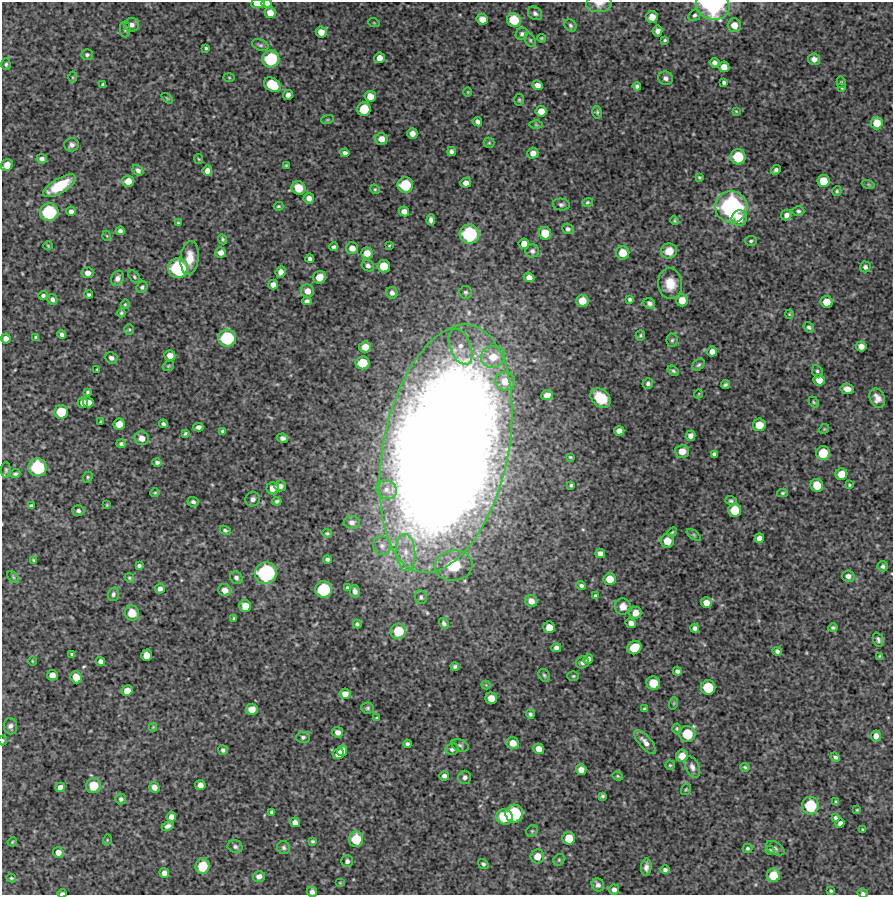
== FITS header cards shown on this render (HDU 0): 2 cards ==
NAXIS1  =                  891 /Length X axis
NAXIS2  =                  893 /Length Y axis

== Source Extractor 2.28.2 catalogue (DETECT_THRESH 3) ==
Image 891 x 893 px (HDU 0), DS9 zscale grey, 1 PNG px = 1 image px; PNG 895 x 897 px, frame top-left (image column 1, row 893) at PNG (2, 2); each listed source drawn as its Kron ellipse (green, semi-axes under 4 px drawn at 4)
Background 4040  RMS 220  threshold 647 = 3 sigma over >= 5 px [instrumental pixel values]
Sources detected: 362; all 362 listed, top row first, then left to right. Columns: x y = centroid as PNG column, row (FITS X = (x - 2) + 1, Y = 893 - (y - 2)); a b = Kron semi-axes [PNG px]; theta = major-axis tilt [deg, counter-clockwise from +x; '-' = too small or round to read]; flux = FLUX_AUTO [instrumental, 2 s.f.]
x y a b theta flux
258 3 7 5 1 2.2e+05
267 3 5 4 - 5.4e+04
599 4 13 8 6 9.7e+04
713 6 17 14 -17 1.3e+06
270 13 5 5 - 1.2e+05
535 13 8 6 -40 4.7e+04
694 15 6 5 - 2.9e+04
652 17 6 6 - 1.0e+05
482 19 5 5 - 1.2e+05
514 20 7 7 - 3.4e+05
374 23 6 3 -19 1.3e+04
132 25 7 6 - 6.9e+04
570 25 7 5 -47 3.4e+04
734 25 7 6 - 1.4e+05
125 29 8 5 -89 3.0e+04
657 31 5 5 - 4.9e+04
321 32 5 5 - 1.2e+05
522 34 6 5 - 3.2e+04
541 38 4 3 - 1.7e+04
530 40 7 5 -60 2.5e+04
665 40 3 3 - 1.9e+04
260 45 8 5 -19 3.0e+04
206 48 3 3 - 2.2e+04
87 55 5 5 - 3.2e+04
380 58 5 5 - 1.0e+05
271 59 8 8 - 6.4e+05
814 59 6 5 - 7.5e+04
714 63 5 4 - 5.2e+04
6 64 6 4 -89 2.6e+04
724 67 5 5 - 1.2e+05
72 77 5 3 - 1.4e+04
229 77 6 4 -2 1.6e+04
665 78 7 6 - 5.3e+04
724 82 4 3 - 2.7e+04
841 82 6 4 -77 2.1e+04
103 85 4 3 - 2.9e+04
272 85 9 6 -31 4.6e+05
537 85 5 4 - 8.5e+04
637 86 4 4 - 3.5e+04
842 88 3 3 - 1.7e+04
468 92 5 3 - 1.2e+04
288 95 5 5 - 6.0e+04
370 96 5 5 - 1.4e+05
167 98 6 3 -37 1.6e+04
519 100 6 5 - 2.2e+04
364 109 7 6 - 3.3e+05
541 111 6 5 - 1.3e+05
736 111 4 3 - 1.3e+04
597 112 6 5 - 2.5e+04
327 120 6 4 18 1.8e+04
478 122 5 4 - 5.3e+04
877 123 6 6 - 1.9e+05
536 125 6 4 -1 1.9e+04
412 133 5 5 - 8.7e+04
381 139 6 6 - 1.2e+05
489 143 5 5 - 1.8e+04
72 145 7 6 - 5.8e+04
451 151 4 4 - 4.0e+04
345 153 4 4 - 4.1e+04
533 153 5 5 - 9.5e+04
738 157 7 7 - 4.3e+05
42 159 5 4 - 4.7e+04
199 159 5 4 - 1.6e+04
7 165 6 5 - 1.4e+05
286 165 3 2 - 1.4e+04
138 170 6 4 -48 5.0e+04
776 170 5 4 - 3.5e+04
207 171 5 5 - 7.9e+04
699 177 4 3 - 1.9e+04
128 181 6 5 - 1.3e+05
823 181 6 6 - 2.2e+05
466 183 5 5 - 7.8e+04
868 184 7 4 -19 2.1e+04
405 185 8 7 - 4.8e+05
60 186 18 7 31 5.2e+05
298 188 7 6 - 1.8e+05
375 189 5 4 - 1.8e+04
837 191 5 4 - 2.3e+04
309 198 5 5 - 6.9e+04
587 202 5 4 - 2.0e+04
561 204 8 6 -6 3.6e+04
278 206 5 3 - 1.9e+04
731 207 16 16 - 2.2e+06
71 211 5 4 - 5.5e+04
404 211 5 5 - 8.2e+04
798 211 6 5 - 3.1e+04
49 212 9 9 - 8.2e+05
786 215 5 5 - 6.2e+04
739 218 8 7 - 2.0e+05
431 220 5 4 - 4.8e+04
675 220 5 4 - 1.6e+04
178 223 4 4 - 1.7e+04
568 229 6 5 - 3.4e+04
120 231 5 4 - 4.4e+04
545 233 6 6 - 2.3e+05
469 234 10 9 - 9.1e+05
107 236 5 3 - 1.1e+04
222 239 5 4 - 2.4e+04
751 241 6 5 - 2.6e+04
524 244 5 5 - 1.1e+05
389 245 3 2 - 1.3e+04
48 246 4 4 - 1.5e+04
334 247 4 3 - 3.3e+04
352 248 6 6 - 1.0e+05
532 251 7 6 - 4.1e+04
669 251 8 7 - 1.7e+05
221 252 5 5 - 7.9e+04
367 253 5 5 - 1.3e+05
623 253 7 6 - 2.1e+05
190 258 17 9 84 2.2e+05
310 259 4 3 - 3.5e+04
368 266 6 5 - 4.9e+04
384 266 6 6 - 2.6e+05
865 267 5 5 - 4.3e+04
178 268 10 10 - 1.0e+06
281 272 6 4 65 8.2e+04
88 273 6 5 - 8.1e+04
134 277 7 4 -47 2.5e+04
319 277 6 6 - 1.3e+05
529 277 5 4 - 8.0e+04
117 278 8 6 65 6.1e+04
670 284 15 12 -85 2.5e+05
273 285 5 5 - 8.7e+04
142 287 6 5 - 2.9e+04
307 291 6 6 - 1.0e+05
465 292 6 6 - 3.3e+04
392 293 6 5 - 5.2e+04
43 295 5 4 - 2.9e+04
89 295 4 3 - 2.8e+04
52 299 5 5 - 4.9e+04
630 299 4 3 - 2.7e+04
682 300 6 5 - 1.6e+05
307 301 4 4 - 3.5e+04
582 301 6 6 - 1.9e+05
827 302 6 5 - 1.9e+05
649 303 6 5 - 4.4e+04
125 304 5 4 - 1.8e+04
121 313 4 3 - 2.3e+04
789 314 4 4 - 1.5e+04
809 327 5 4 - 3.0e+04
129 329 5 5 - 2.1e+04
62 334 4 4 - 4.1e+04
640 336 5 4 - 2.3e+04
36 337 4 3 - 3.0e+04
6 338 5 5 - 7.7e+04
227 338 9 8 - 7.1e+05
672 340 6 5 - 2.7e+04
861 346 5 5 - 9.5e+04
365 347 6 5 - 1.4e+05
461 347 19 10 -69 1.9e+05
712 351 5 5 - 8.2e+04
170 356 5 5 - 1.0e+05
493 357 12 10 12 2.5e+05
111 358 6 5 - 4.8e+04
362 363 7 6 - 3.1e+05
699 365 7 5 42 2.8e+04
168 366 6 4 35 1.9e+04
97 369 3 2 - 1.2e+04
673 371 6 4 -35 2.9e+04
817 371 6 5 - 2.8e+04
819 380 6 5 - 1.5e+05
505 381 10 9 - 2.1e+05
648 383 5 5 - 3.7e+04
725 384 4 3 - 2.8e+04
847 389 7 5 -9 8.8e+04
87 392 4 3 - 2.2e+04
698 394 4 3 - 1.1e+04
547 395 5 5 - 8.9e+04
601 398 11 8 -39 4.1e+05
877 398 10 7 -67 1.0e+05
88 402 5 5 - 1.0e+05
814 402 6 4 -50 2.0e+04
83 403 5 5 - 9.3e+04
61 412 7 7 - 3.4e+05
101 421 3 2 - 9.7e+03
119 424 5 5 - 1.4e+05
163 424 4 3 - 3.2e+04
759 425 6 6 - 2.1e+05
198 427 5 4 - 5.2e+04
824 429 5 4 - 1.5e+04
223 431 4 3 - 2.6e+04
619 431 5 4 - 7.9e+04
185 433 4 3 - 2.3e+04
690 436 5 4 - 6.5e+04
142 438 7 6 - 1.1e+05
283 438 5 4 - 4.6e+04
121 444 5 4 - 2.9e+04
446 449 126 62 78 5.5e+07
682 451 7 6 - 1.5e+05
823 453 7 6 - 3.3e+05
714 454 4 4 - 3.8e+04
570 457 4 3 - 1.8e+04
157 462 5 4 - 3.3e+04
38 467 9 9 - 7.7e+05
6 470 7 5 90 2.6e+04
15 474 5 4 - 3.0e+04
841 474 6 6 - 1.7e+05
88 477 6 4 70 2.2e+04
571 485 3 3 - 2.3e+04
817 485 6 6 - 2.5e+05
849 485 4 3 - 1.7e+04
280 486 6 5 - 5.3e+04
273 488 6 6 - 1.2e+05
386 490 10 9 - 9.6e+04
155 493 5 4 - 1.7e+04
782 493 5 4 - 2.0e+04
253 499 7 7 - 5.4e+04
277 501 5 4 - 2.7e+04
731 501 6 4 -17 2.7e+04
193 502 5 5 - 4.0e+04
107 505 3 3 - 1.3e+04
31 506 4 4 - 3.3e+04
735 510 7 6 - 3.0e+05
78 511 6 5 - 3.9e+04
352 522 8 6 -1 6.2e+04
225 530 6 4 -28 2.5e+04
672 532 5 4 - 1.8e+04
327 533 5 4 - 2.4e+04
694 535 8 4 -36 2.4e+04
759 538 5 5 - 7.7e+04
667 541 7 6 - 1.8e+05
382 546 9 9 - 8.2e+04
406 552 18 9 -85 2.3e+05
600 553 5 4 - 6.4e+04
327 559 4 3 - 3.0e+04
34 560 4 2 - 1.6e+04
139 566 4 3 - 3.1e+04
454 566 19 15 7 4.9e+05
883 566 5 5 - 3.6e+04
266 573 11 10 - 1.2e+06
848 576 6 5 - 6.6e+04
13 577 7 4 -46 2.3e+04
129 578 5 4 - 2.0e+04
236 578 7 6 - 4.9e+04
610 579 6 6 - 1.9e+05
581 586 5 4 - 3.5e+04
347 588 4 3 - 2.1e+04
160 589 5 5 - 5.7e+04
324 589 8 8 - 6.7e+05
225 590 6 6 - 1.1e+05
355 591 6 5 - 6.3e+04
113 594 7 5 75 4.0e+04
595 596 4 3 - 2.4e+04
421 597 7 6 - 3.5e+04
531 601 6 5 - 1.1e+05
706 603 5 5 - 1.1e+05
245 606 6 6 - 1.7e+05
623 606 8 8 - 1.1e+05
132 613 7 7 - 2.5e+05
635 613 6 6 - 1.3e+05
234 618 4 3 - 1.9e+04
444 623 6 4 -60 3.9e+04
631 623 5 5 - 7.5e+04
357 624 4 3 - 2.6e+04
549 627 6 5 - 1.5e+05
695 628 4 4 - 5.0e+04
833 628 5 4 - 2.7e+04
398 631 8 7 - 3.6e+05
878 640 7 5 -67 3.7e+04
556 648 5 4 - 5.0e+04
634 648 7 6 - 3.1e+05
777 651 5 4 - 3.8e+04
72 654 3 3 - 2.0e+04
147 655 6 5 - 1.3e+05
880 656 3 3 - 1.7e+04
588 659 5 4 - 6.3e+04
32 661 5 3 - 1.2e+04
101 661 5 4 - 5.2e+04
582 663 6 6 - 4.5e+04
455 667 4 3 - 3.1e+04
677 671 5 4 - 4.4e+04
52 675 5 5 - 9.8e+04
544 675 7 5 -58 2.7e+04
573 676 6 5 - 2.1e+04
76 677 6 5 - 1.6e+05
653 683 7 6 - 2.8e+05
486 685 4 4 - 1.4e+04
708 687 7 7 - 4.2e+05
127 691 5 5 - 1.3e+05
345 694 5 5 - 1.0e+05
491 698 6 5 - 1.5e+05
674 703 6 4 72 1.9e+04
368 708 6 5 - 2.8e+04
252 709 6 5 - 1.5e+05
644 709 3 3 - 2.5e+04
530 714 4 4 - 2.7e+04
377 718 3 3 - 1.6e+04
10 726 8 6 -82 5.4e+04
153 727 4 4 - 1.3e+04
677 729 5 4 - 1.8e+04
338 732 6 5 - 7.6e+04
687 734 8 8 - 4.1e+05
876 736 5 5 - 7.7e+04
303 737 7 5 3 3.8e+04
3 741 5 3 - 2.2e+04
645 742 15 6 -50 9.2e+04
513 743 6 6 - 1.4e+05
407 744 4 4 - 3.1e+04
460 745 9 5 -22 3.5e+04
452 749 7 6 - 4.6e+04
539 749 5 5 - 1.2e+05
223 750 5 5 - 4.0e+04
342 751 5 5 - 1.1e+05
338 754 6 5 - 1.4e+05
682 756 6 6 - 1.3e+05
835 757 5 4 - 3.4e+04
670 765 5 4 - 1.8e+04
692 767 11 6 -65 6.4e+04
745 767 5 4 - 2.2e+04
581 770 5 5 - 1.2e+05
444 776 5 4 - 4.6e+04
618 776 5 4 - 1.7e+04
465 777 6 6 - 3.9e+04
200 785 5 5 - 8.7e+04
93 786 7 7 - 3.2e+05
60 787 5 4 - 8.3e+04
154 787 5 5 - 9.0e+04
686 789 6 4 54 1.9e+04
602 796 4 4 - 2.8e+04
121 799 5 5 - 3.7e+04
836 802 4 3 - 2.0e+04
810 806 9 8 - 5.7e+05
857 810 4 3 - 1.5e+04
272 812 4 4 - 3.5e+04
514 813 9 9 - 7.3e+05
171 817 5 5 - 8.2e+04
504 817 8 7 - 4.3e+05
835 818 4 4 - 2.8e+04
295 822 5 4 - 7.5e+04
840 823 5 4 - 5.1e+04
168 826 6 4 25 4.7e+04
863 829 3 2 - 1.3e+04
532 831 6 5 - 2.3e+04
569 838 6 6 - 2.5e+05
356 839 8 7 - 3.4e+05
107 840 5 3 - 1.4e+04
313 841 4 3 - 2.2e+04
12 842 5 3 - 1.5e+04
235 847 7 6 - 4.2e+04
284 848 6 6 - 3.9e+04
747 848 5 4 - 2.6e+04
775 848 10 6 -30 4.3e+04
770 850 4 4 - 1.6e+04
58 852 5 5 - 8.4e+04
537 856 7 7 - 1.5e+05
559 860 6 5 - 2.6e+04
347 861 6 6 - 4.1e+04
483 864 5 4 - 3.1e+04
202 866 7 7 - 3.8e+05
646 867 8 5 86 6.8e+04
665 870 5 4 - 3.8e+04
164 873 5 5 - 7.7e+04
773 875 7 6 - 2.7e+05
259 876 6 5 - 7.1e+04
11 878 5 3 - 2.0e+04
340 883 5 3 - 1.2e+04
598 885 7 6 - 5.6e+04
614 890 5 5 - 5.6e+04
831 891 4 3 - 2.1e+04
312 892 5 5 - 5.4e+04
62 893 4 3 - 2.8e+04
863 893 5 4 - 2.9e+04
At the frame edge (FLAGS 8, measured only in part): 9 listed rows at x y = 258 3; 267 3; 599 4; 713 6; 7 165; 3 741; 312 892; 62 893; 863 893